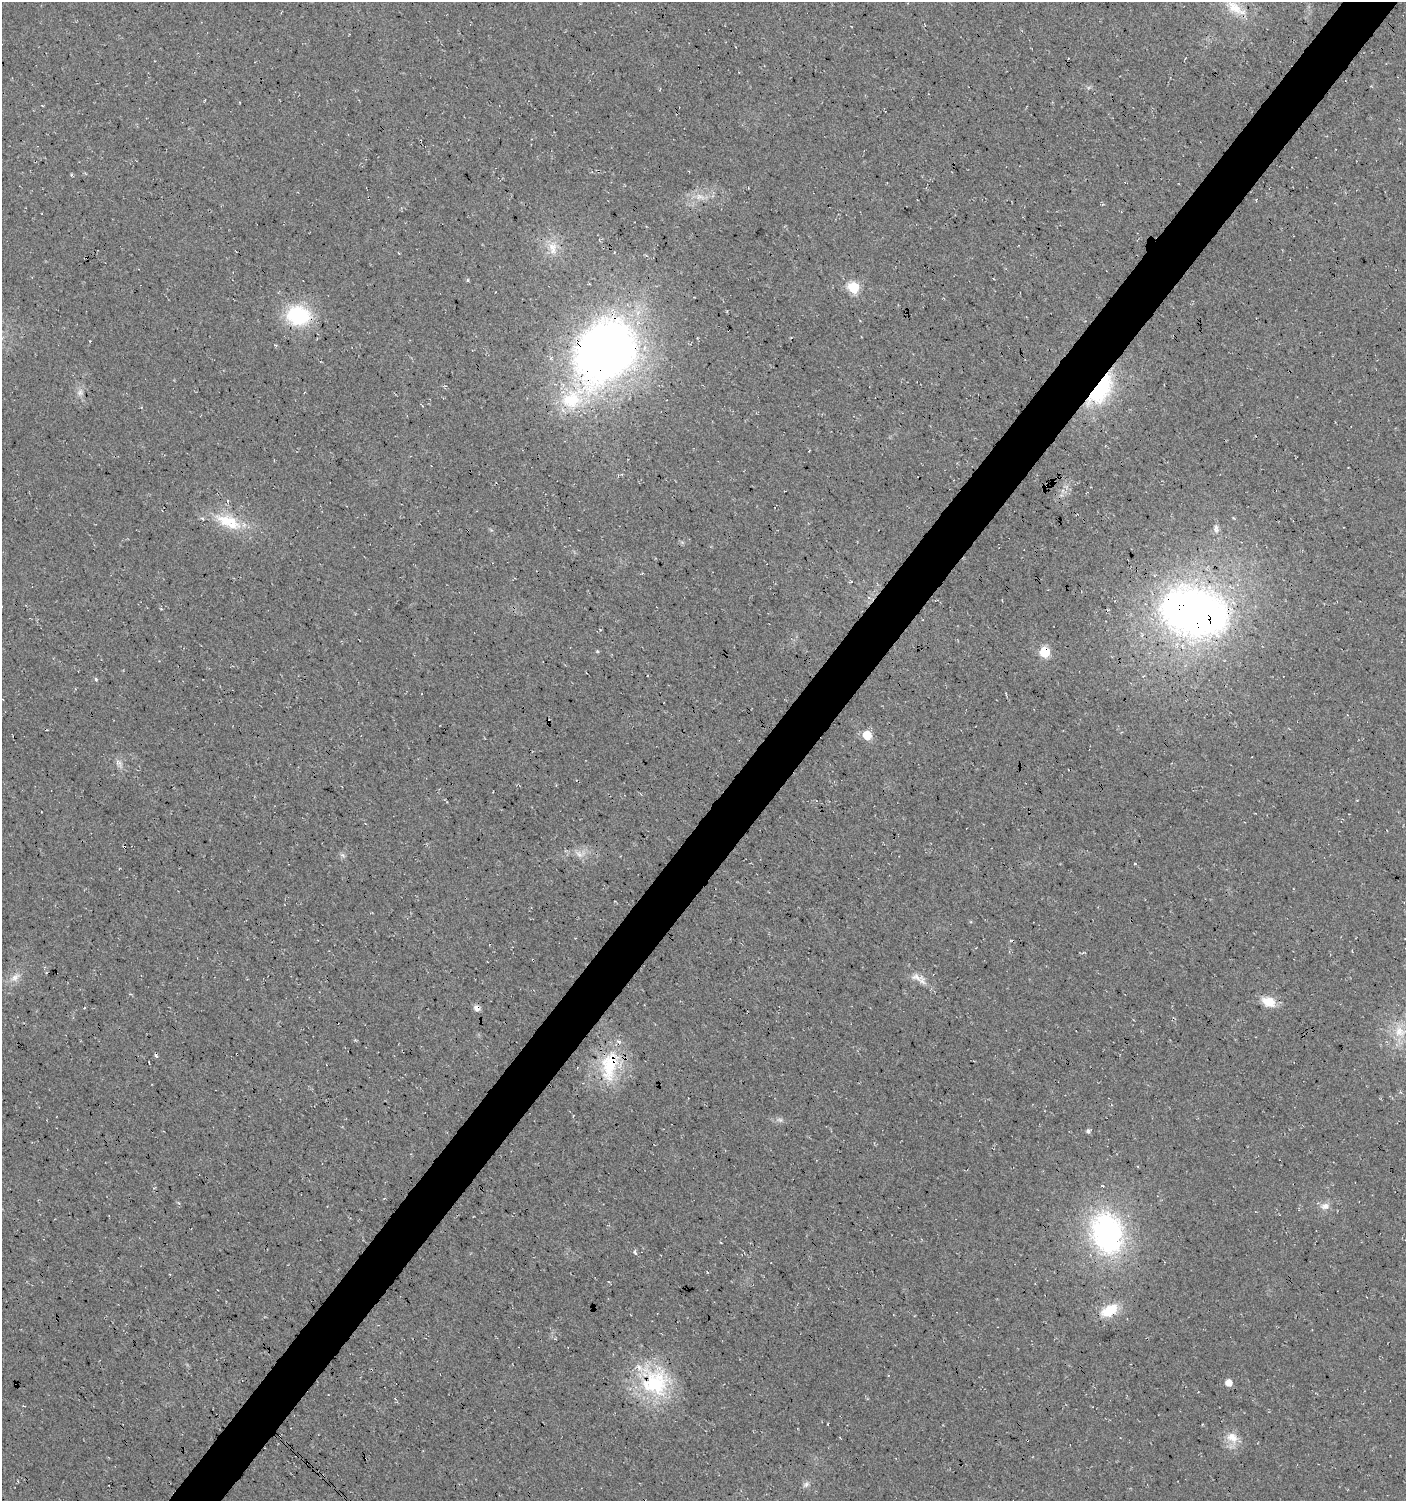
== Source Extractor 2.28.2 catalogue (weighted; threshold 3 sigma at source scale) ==
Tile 10 of 4 x 4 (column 2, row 3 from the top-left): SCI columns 1643-3046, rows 1500-2998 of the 6043 x 6022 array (HDU 1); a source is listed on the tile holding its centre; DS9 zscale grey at full resolution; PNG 1408 x 1503 px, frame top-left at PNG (2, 2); no overlay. Shown black and unused: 4% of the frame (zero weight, under 3 of 4 exposures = <1% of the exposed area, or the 3 px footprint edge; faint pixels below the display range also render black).
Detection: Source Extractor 2.28.2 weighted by HDU 2 'WHT'; one run over the whole footprint, this tile lists its part. Background 0.0176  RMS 0.0054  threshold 0.0244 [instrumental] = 3 sigma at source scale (4.5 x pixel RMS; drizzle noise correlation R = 1.50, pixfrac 1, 0.0396/0.0396 arcsec/px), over >= 5 px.
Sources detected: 41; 3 cosmic-ray / hot-pixel residue — not listed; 2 inside a brighter listed object's ellipse — not listed separately; the other 36 listed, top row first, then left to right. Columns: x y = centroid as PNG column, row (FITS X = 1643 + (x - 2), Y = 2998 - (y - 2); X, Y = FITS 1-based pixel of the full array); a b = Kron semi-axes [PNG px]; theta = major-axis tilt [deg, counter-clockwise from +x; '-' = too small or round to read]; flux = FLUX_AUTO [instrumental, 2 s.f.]
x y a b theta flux
1235 7 28 14 -39 13
700 197 13 8 -7 4.1
552 248 19 11 -80 7.3
993 279 3 2 - 0.56
468 280 5 3 - 0.51
853 287 6 6 - 49
298 315 24 20 -9 38
605 351 48 38 52 500
1100 389 40 19 55 48
80 393 9 8 - 2.3
571 400 31 27 8 33
1047 486 3 2 - 0.93
229 521 33 18 -33 19
1216 529 12 6 90 2.2
1194 612 53 37 -12 380
1045 652 6 6 - 39
647 675 2 2 - 0.37
96 679 5 4 - 0.68
867 735 6 5 - 22
119 763 13 6 -51 2.5
579 854 10 6 -28 2.7
15 977 14 8 40 3.9
916 977 17 9 -18 4.5
1269 1002 16 10 -20 9.2
1400 1031 19 15 -22 11
610 1065 48 23 79 32
780 1120 8 5 -17 1.5
1088 1131 5 4 - 1.6
1325 1206 13 9 12 3.4
1107 1233 39 28 -74 120
635 1252 8 4 -73 1.1
1109 1310 23 13 30 14
655 1382 40 35 -76 48
1228 1383 5 5 - 5.7
1232 1437 17 12 -31 7.2
806 1484 8 7 - 1.7
Overlapping masked pixels (flux is a lower limit): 7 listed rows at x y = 605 351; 1100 389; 1047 486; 1194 612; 1045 652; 610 1065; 655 1382
Unlisted compact peaks at least as high as the median listed source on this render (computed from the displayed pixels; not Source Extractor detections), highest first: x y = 597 651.